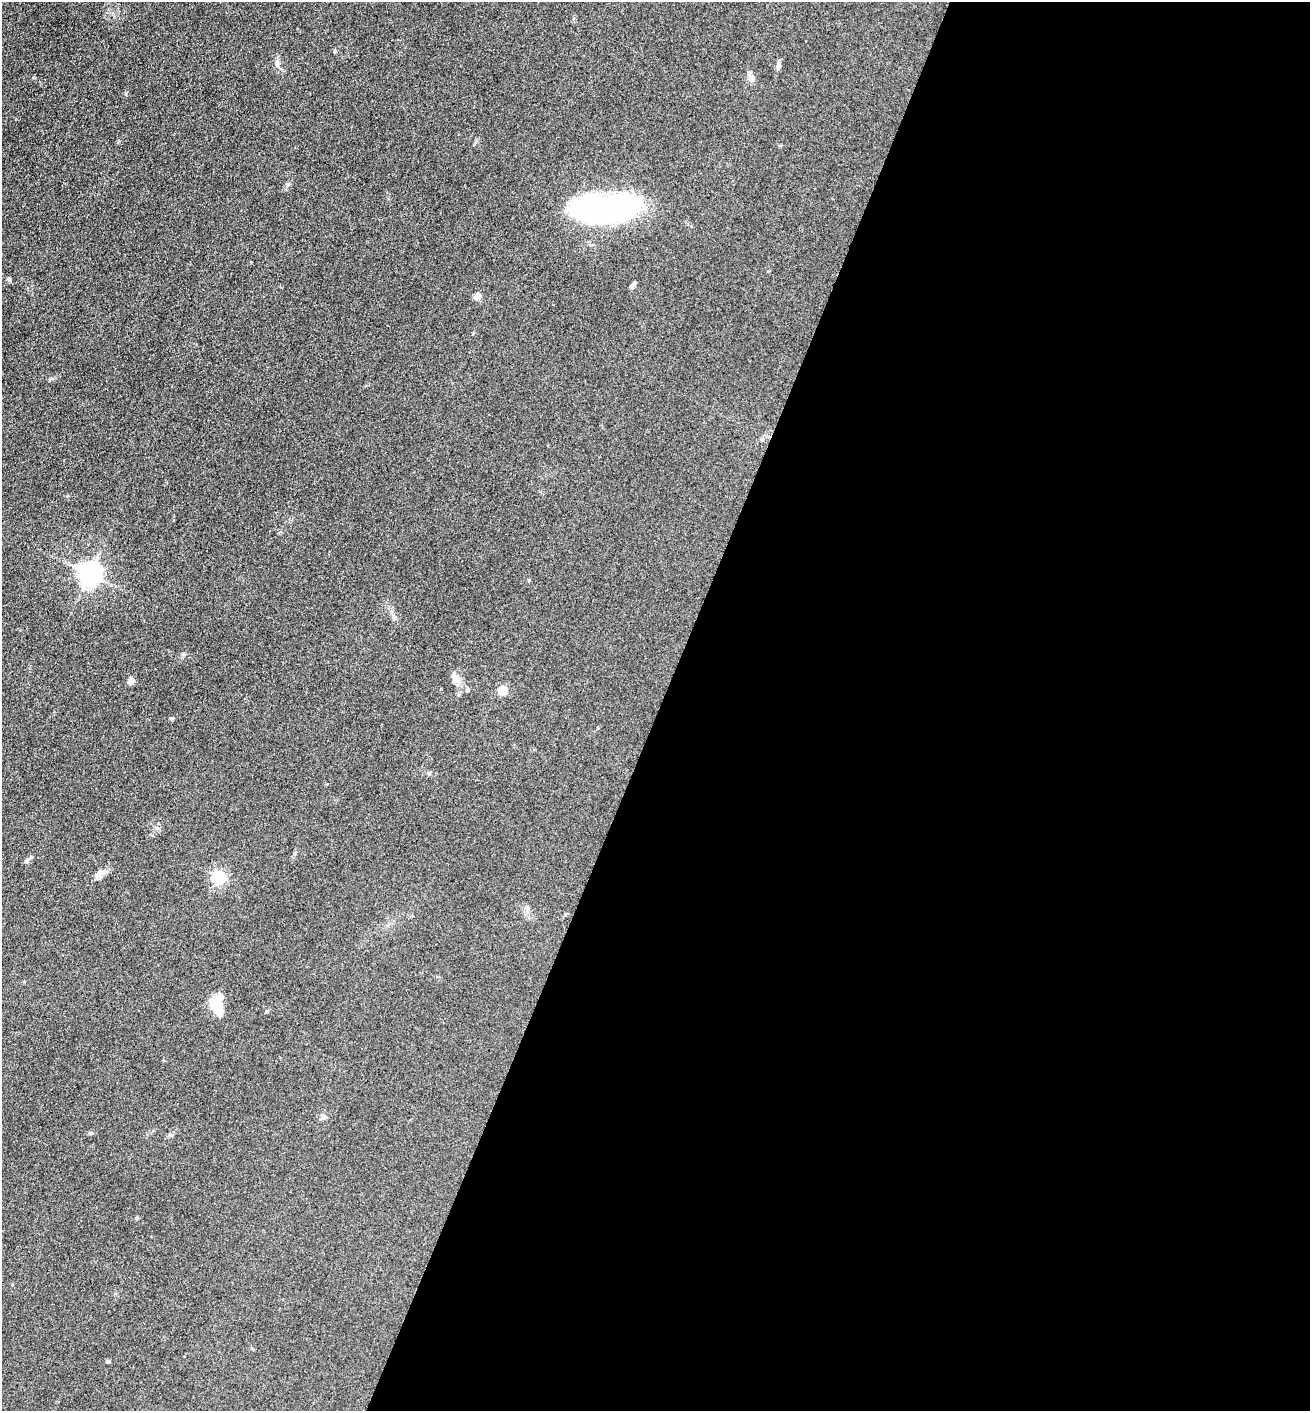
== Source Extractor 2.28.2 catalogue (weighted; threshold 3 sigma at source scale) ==
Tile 12 of 4 x 4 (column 4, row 3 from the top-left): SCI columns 4067-5374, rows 1409-2817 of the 5651 x 5636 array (HDU 1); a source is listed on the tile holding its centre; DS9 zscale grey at full resolution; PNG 1312 x 1413 px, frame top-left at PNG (2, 2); no overlay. Shown black and unused: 50% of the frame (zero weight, under 3 of 5 exposures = <1% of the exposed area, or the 3 px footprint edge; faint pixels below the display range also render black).
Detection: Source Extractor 2.28.2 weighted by HDU 2 'WHT'; one run over the whole footprint, this tile lists its part. Background 0.151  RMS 0.0098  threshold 0.0443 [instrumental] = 3 sigma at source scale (4.5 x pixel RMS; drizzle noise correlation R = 1.50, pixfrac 1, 0.05/0.05 arcsec/px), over >= 5 px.
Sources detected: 24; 1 inside a brighter object's white glare — not listed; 1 inside a brighter listed object's ellipse — not listed separately; the other 22 listed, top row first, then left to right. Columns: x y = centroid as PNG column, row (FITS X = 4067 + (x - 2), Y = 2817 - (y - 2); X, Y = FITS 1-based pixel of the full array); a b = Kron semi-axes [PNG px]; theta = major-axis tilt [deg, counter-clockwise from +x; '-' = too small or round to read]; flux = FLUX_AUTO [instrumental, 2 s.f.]
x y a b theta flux
277 64 14 3 -78 2.8
778 66 13 5 75 3.1
752 78 9 8 - 4.3
288 184 6 5 - 1.8
609 211 70 21 0 260
9 279 7 5 -52 1.5
632 286 7 5 64 2
478 296 5 4 - 14
90 574 7 7 - 710
395 618 7 6 - 2.6
457 679 14 10 -52 6.8
131 680 8 6 63 4.5
468 689 6 5 - 1.5
503 690 5 5 - 36
171 718 7 3 8 1.1
27 861 8 6 54 2.4
100 873 13 8 47 5.8
219 877 6 6 - 160
217 1005 18 11 86 29
324 1117 8 6 29 2.5
137 1218 5 4 - 1.1
108 1361 5 4 - 1.3
Unlisted compact peaks at least as high as the median listed source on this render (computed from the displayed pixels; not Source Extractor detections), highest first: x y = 126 93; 67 496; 529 580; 183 654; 91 1133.